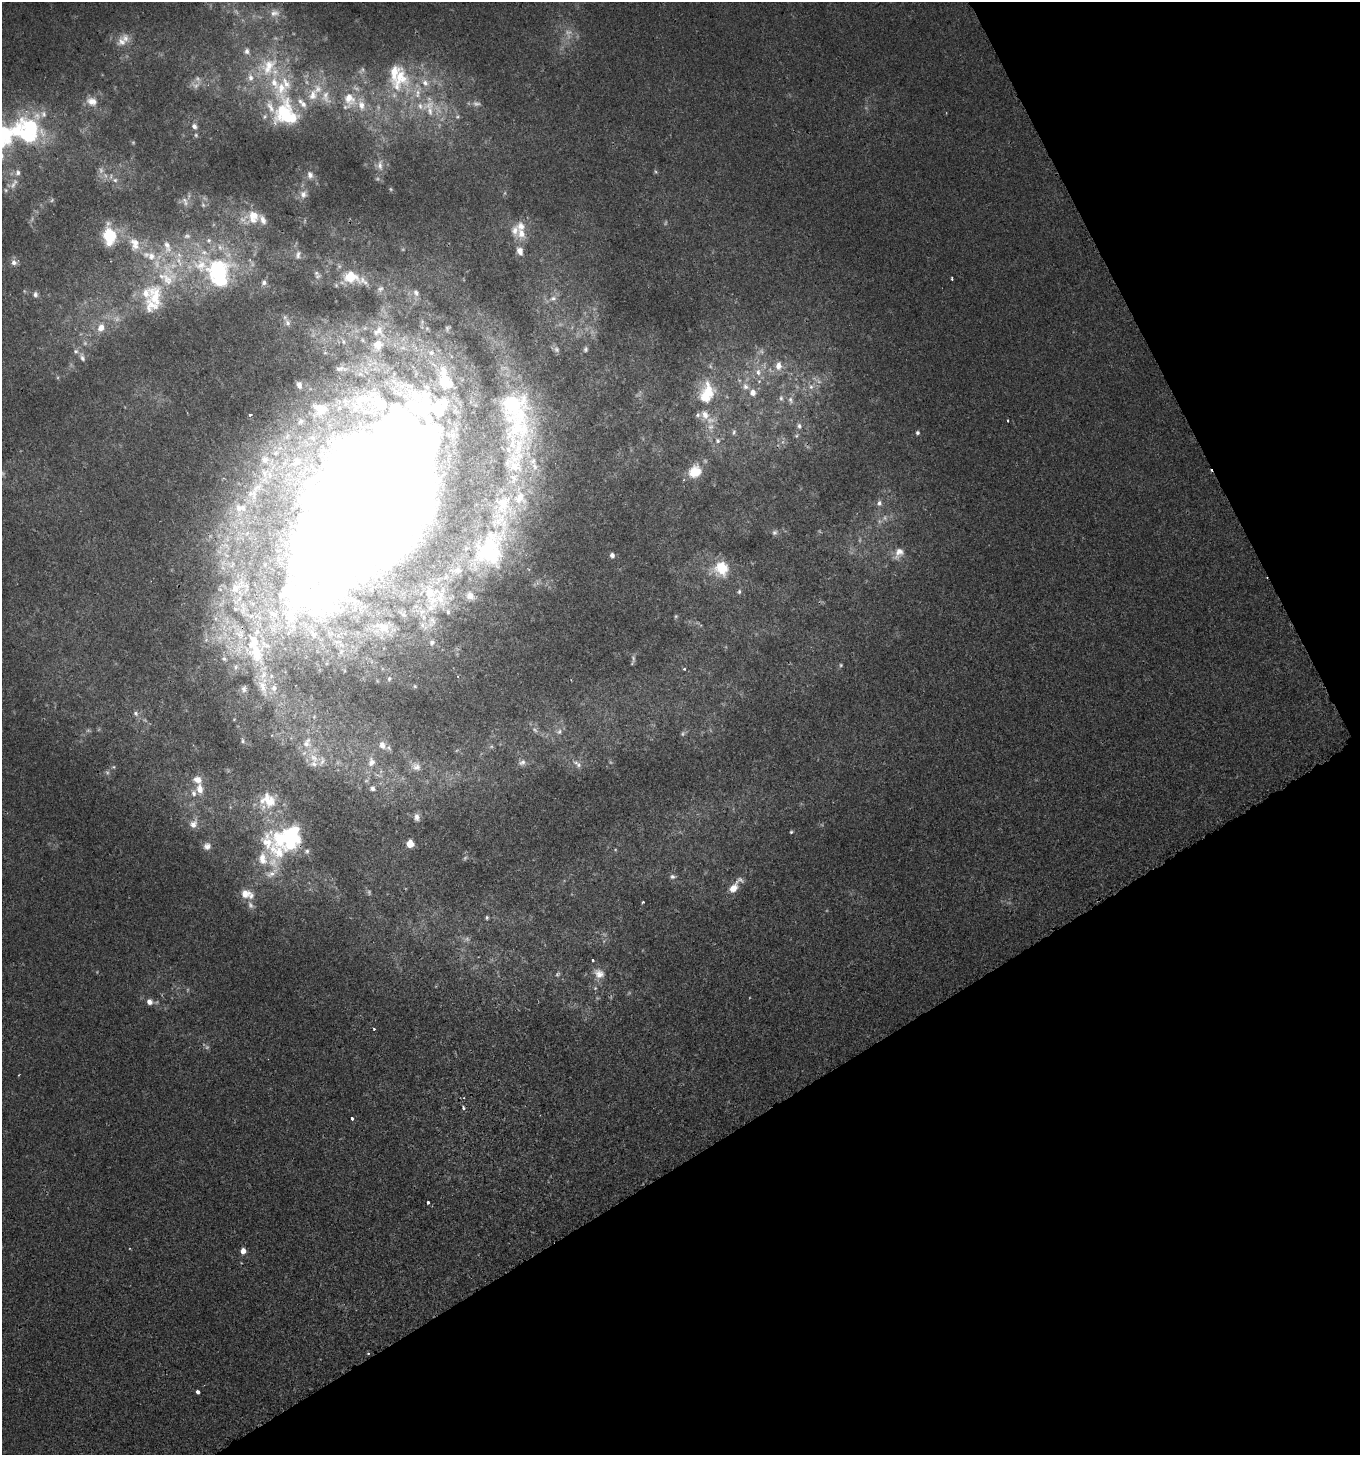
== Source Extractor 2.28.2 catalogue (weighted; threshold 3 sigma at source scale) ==
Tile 12 of 4 x 4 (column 4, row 3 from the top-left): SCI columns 4189-5546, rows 1463-2915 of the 5720 x 5827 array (HDU 1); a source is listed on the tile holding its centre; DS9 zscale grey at full resolution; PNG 1362 x 1457 px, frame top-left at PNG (2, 2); no overlay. Shown black and unused: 28% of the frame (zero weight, under 2 of 3 exposures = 1% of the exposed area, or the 3 px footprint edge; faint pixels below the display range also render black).
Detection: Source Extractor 2.28.2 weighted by HDU 2 'WHT'; one run over the whole footprint, this tile lists its part. Background 1.24e-04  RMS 0.0048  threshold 0.0217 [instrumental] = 3 sigma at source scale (4.5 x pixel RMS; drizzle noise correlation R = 1.50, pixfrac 1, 0.0396/0.0396 arcsec/px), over >= 5 px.
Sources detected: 217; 25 too faint to see at this stretch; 5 inside a brighter object's white glare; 1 cosmic-ray / hot-pixel residue — not listed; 55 inside a brighter listed object's ellipse — not listed separately; the other 131 listed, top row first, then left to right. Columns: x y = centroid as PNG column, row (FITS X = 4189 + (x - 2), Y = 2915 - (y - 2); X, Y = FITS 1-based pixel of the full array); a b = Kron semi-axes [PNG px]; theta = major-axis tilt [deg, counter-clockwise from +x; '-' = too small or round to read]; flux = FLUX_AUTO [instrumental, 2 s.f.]
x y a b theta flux
275 13 14 11 -7 5.1
122 42 14 11 22 5
247 51 8 7 - 1.9
251 78 11 8 -88 3.1
400 78 39 25 74 27
281 88 43 19 -84 31
313 95 18 13 62 8.4
326 97 22 10 -77 6.6
349 99 21 16 -54 12
92 101 14 10 -19 4.3
429 108 27 18 -80 17
43 114 10 8 87 2.3
194 126 8 7 - 2
196 135 6 5 - 0.79
2 136 43 21 47 50
380 165 12 7 -83 2.5
310 175 11 8 -70 2.7
115 180 7 6 - 1.7
14 184 18 6 62 3.2
303 194 10 10 - 3.2
185 201 14 7 -67 2.5
203 205 7 4 -46 0.88
253 217 19 15 -82 10
521 234 12 10 -67 5.8
108 235 10 7 -78 36
520 251 12 8 -69 3.1
298 255 11 7 75 2
14 262 8 8 - 2.3
201 265 78 35 -11 72
316 273 9 6 -62 1.4
351 277 16 12 -16 14
952 278 4 3 - 0.77
416 293 10 7 -61 2.2
35 294 8 7 - 1.6
155 297 36 19 -84 20
553 298 8 7 - 1.8
287 323 11 7 -67 2.4
101 328 9 7 68 4.6
378 331 18 16 47 8.9
556 349 9 7 -47 1.6
586 349 7 5 81 0.99
431 353 7 6 - 1.4
82 358 13 6 -72 2.1
778 366 13 9 86 4.7
340 369 16 6 2 2.3
758 372 11 9 -70 4.3
446 382 22 17 -36 11
299 385 8 5 -76 2.3
746 386 11 8 -46 3.1
811 387 9 7 -76 2.2
753 392 9 8 - 3.6
707 393 30 18 73 18
781 398 9 6 -81 1.6
362 399 45 15 25 24
791 400 11 7 -69 2.2
514 405 62 38 -66 73
320 409 20 14 -20 10
250 415 4 3 - 0.66
300 421 9 6 39 1.6
1008 421 3 2 - 0.78
799 426 8 6 -80 1.5
711 427 9 6 2 2.1
734 432 8 5 76 0.99
917 433 5 5 - 0.88
718 441 7 6 - 1.3
265 459 9 9 - 3.1
515 466 15 13 26 6.4
535 467 9 6 -74 2
695 472 16 13 40 9.7
520 497 15 9 63 4.4
879 503 7 6 - 1.5
366 504 126 58 57 2800
503 504 16 13 -78 7
239 508 8 8 - 2.1
774 532 8 6 43 1.3
899 553 14 9 56 3.5
493 554 51 40 80 54
612 555 6 5 - 1.6
722 568 20 18 -48 13
235 588 17 11 43 6.3
739 592 7 5 75 0.92
430 593 20 18 23 12
448 612 8 6 -75 1.2
384 627 15 12 -34 5.3
314 634 8 6 -59 1.9
432 642 8 7 - 1.9
255 651 51 24 -64 46
224 659 7 6 - 1.3
841 665 5 5 - 0.65
235 667 9 7 66 1.9
684 669 3 3 - 0.84
458 676 3 3 - 0.57
389 679 5 4 - 0.63
244 689 10 7 82 1.6
136 713 8 6 -42 1.4
559 732 8 6 73 1.5
243 741 7 5 -53 0.99
307 743 18 11 67 5.8
382 745 12 9 -77 3.9
314 758 13 10 -53 5.3
371 762 15 11 81 4.7
522 762 11 7 26 2.1
579 765 8 7 - 1.7
114 767 5 3 - 0.49
416 767 14 11 -29 4.3
372 788 8 7 - 1.8
200 789 12 8 -83 4.7
268 800 26 21 -28 15
417 817 11 7 -83 2.4
193 824 11 10 - 3.2
791 832 4 4 - 0.56
291 837 27 19 77 36
267 843 40 25 74 25
410 844 5 5 - 13
207 846 9 9 - 2.3
307 851 7 6 - 1.3
672 877 7 7 - 1.4
734 888 16 10 54 5.9
247 894 15 9 -14 5.6
643 902 3 2 - 0.61
487 917 6 4 -90 0.72
593 960 3 3 - 2.3
599 973 16 12 -30 4.8
595 988 4 4 - 0.59
149 1002 8 7 - 2.4
374 1029 3 3 - 0.72
352 1118 4 3 - 2
428 1203 3 3 - 1.4
243 1251 5 5 - 3.7
368 1353 4 3 - 0.42
198 1392 4 3 - 2.4
Overlapping masked pixels (flux is a lower limit): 3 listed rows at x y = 366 504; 255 651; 291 837
Isophote crosses this tile's border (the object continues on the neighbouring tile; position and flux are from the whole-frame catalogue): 1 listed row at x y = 2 136